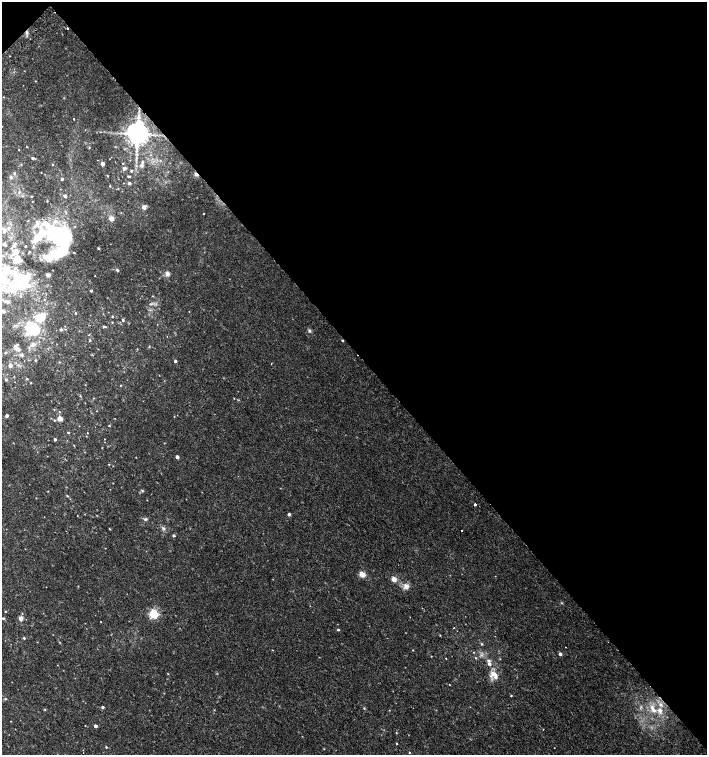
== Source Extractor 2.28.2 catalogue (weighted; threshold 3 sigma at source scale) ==
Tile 3 of 4 x 4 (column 3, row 1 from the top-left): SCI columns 2999-4407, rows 4553-6058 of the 6060 x 6084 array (HDU 1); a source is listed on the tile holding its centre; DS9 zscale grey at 2 x 2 block average (1 PNG px = mean of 2 x 2 image px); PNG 709 x 757 px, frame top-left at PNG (2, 2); no overlay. Shown black and unused: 47% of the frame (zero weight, under 2 of 3 exposures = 2% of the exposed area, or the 3 px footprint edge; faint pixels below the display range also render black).
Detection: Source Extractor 2.28.2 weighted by HDU 2 'WHT'; one run over the whole footprint, this tile lists its part. Background 0.00538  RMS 0.0026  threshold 0.0118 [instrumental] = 3 sigma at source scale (4.5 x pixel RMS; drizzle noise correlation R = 1.50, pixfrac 1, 0.0396/0.0396 arcsec/px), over >= 5 px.
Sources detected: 154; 1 inside a brighter object's white glare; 3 cosmic-ray / hot-pixel residue — not listed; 18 inside a brighter listed object's ellipse — not listed separately; the other 132 listed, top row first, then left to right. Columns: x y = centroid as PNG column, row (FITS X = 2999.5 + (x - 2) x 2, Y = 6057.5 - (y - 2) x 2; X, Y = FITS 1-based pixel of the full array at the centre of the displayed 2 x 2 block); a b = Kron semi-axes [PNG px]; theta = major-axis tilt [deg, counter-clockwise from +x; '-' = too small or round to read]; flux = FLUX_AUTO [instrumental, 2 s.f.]
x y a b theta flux
26 32 5 3 - 1.5
35 81 2 2 - 0.29
74 119 2 2 - 1.8
137 134 6 5 - 830
19 150 2 2 - 0.88
33 158 4 3 - 0.81
142 162 3 3 - 0.88
123 163 2 2 - 0.29
21 164 3 2 - 0.35
103 164 3 2 - 2.8
141 165 4 4 - 1.4
124 168 4 3 - 1.9
131 171 3 2 - 0.7
41 172 2 2 - 0.23
14 173 3 3 - 0.7
196 174 5 3 - 1.5
107 176 3 2 - 0.3
129 176 4 2 - 0.57
11 177 6 2 -26 0.74
62 179 2 2 - 1.3
129 183 2 2 - 1.7
110 186 2 2 - 0.39
19 192 3 3 - 0.5
31 196 2 2 - 0.31
65 196 2 2 - 1.9
47 201 3 2 - 0.33
144 207 5 4 - 1.9
203 214 2 2 - 0.31
111 218 3 3 - 7.3
37 222 4 4 - 1.3
4 231 4 4 - 1.1
62 239 29 19 -50 66
15 243 4 3 - 0.6
5 245 5 3 - 0.62
25 246 2 2 - 0.65
98 248 3 3 - 0.46
16 252 8 7 - 4.4
29 252 2 2 - 0.43
5 267 8 6 -21 3.3
117 270 4 3 - 0.75
167 274 6 5 - 2.1
48 275 4 3 - 1.4
95 276 2 2 - 0.23
16 282 29 17 59 26
91 291 2 2 - 0.79
153 296 3 2 - 0.31
150 310 3 2 - 0.51
75 313 2 2 - 0.63
112 316 3 2 - 0.41
40 317 13 11 41 9.1
123 320 3 3 - 0.8
112 322 3 2 - 0.36
104 327 5 3 - 0.77
32 329 14 10 -20 28
61 329 3 2 - 0.91
309 331 4 4 - 1
90 340 3 2 - 0.57
149 346 3 3 - 0.46
18 349 7 4 -30 2.1
22 355 4 4 - 0.93
175 361 2 2 - 1.8
59 362 3 2 - 0.38
271 363 2 2 - 0.43
10 365 3 3 - 2.8
14 377 2 2 - 0.23
27 379 3 2 - 0.34
6 380 3 3 - 0.56
31 383 2 2 - 0.3
85 385 2 2 - 0.19
121 385 3 2 - 0.29
80 396 3 2 - 0.39
97 411 2 2 - 0.21
7 416 4 3 - 1
60 418 5 5 - 2.9
54 420 3 3 - 0.44
109 425 2 2 - 0.44
68 432 3 2 - 0.46
87 433 2 2 - 0.33
55 439 2 2 - 1.5
136 457 2 2 - 0.22
177 457 3 2 - 2.4
109 464 2 2 - 0.36
142 490 4 2 - 0.57
48 491 2 2 - 0.26
67 496 3 3 - 0.59
475 504 2 2 - 3.9
289 514 3 2 - 1.5
77 516 2 2 - 0.21
145 519 6 3 33 0.97
163 528 5 4 - 1.4
109 529 2 2 - 0.41
461 530 2 2 - 2.1
174 535 3 2 - 1.1
362 574 3 3 - 15
394 579 3 3 - 13
78 586 3 2 - 0.24
406 586 9 6 -41 3.2
5 611 2 2 - 0.41
153 614 3 3 - 57
3 618 4 3 - 0.8
21 618 4 4 - 3.1
454 628 2 2 - 1.1
338 630 3 2 - 0.75
457 631 2 2 - 0.42
440 635 2 2 - 0.31
24 638 3 3 - 0.54
482 644 3 3 - 0.59
566 647 2 2 - 1.1
272 650 2 2 - 0.24
413 650 2 2 - 0.29
473 652 3 2 - 0.24
560 654 3 3 - 1.9
446 658 2 2 - 0.98
476 658 3 3 - 0.45
500 659 2 2 - 0.3
489 661 4 4 - 1.3
489 664 3 3 - 1.8
494 674 9 5 -26 4.5
511 696 2 2 - 0.67
5 699 3 2 - 0.43
661 705 6 3 -37 1.6
103 707 3 2 - 1.2
364 708 3 2 - 0.4
45 709 3 3 - 0.46
653 709 13 6 -57 5.7
85 725 2 2 - 0.58
95 726 2 2 - 2.9
396 733 3 2 - 0.31
397 744 2 2 - 0.85
106 747 3 2 - 0.45
554 748 2 2 - 0.23
409 752 2 2 - 0.36
Overlapping masked pixels (flux is a lower limit): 3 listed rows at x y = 26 32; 137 134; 196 174
Diffuse or blended objects may show on this block-average render without a row.